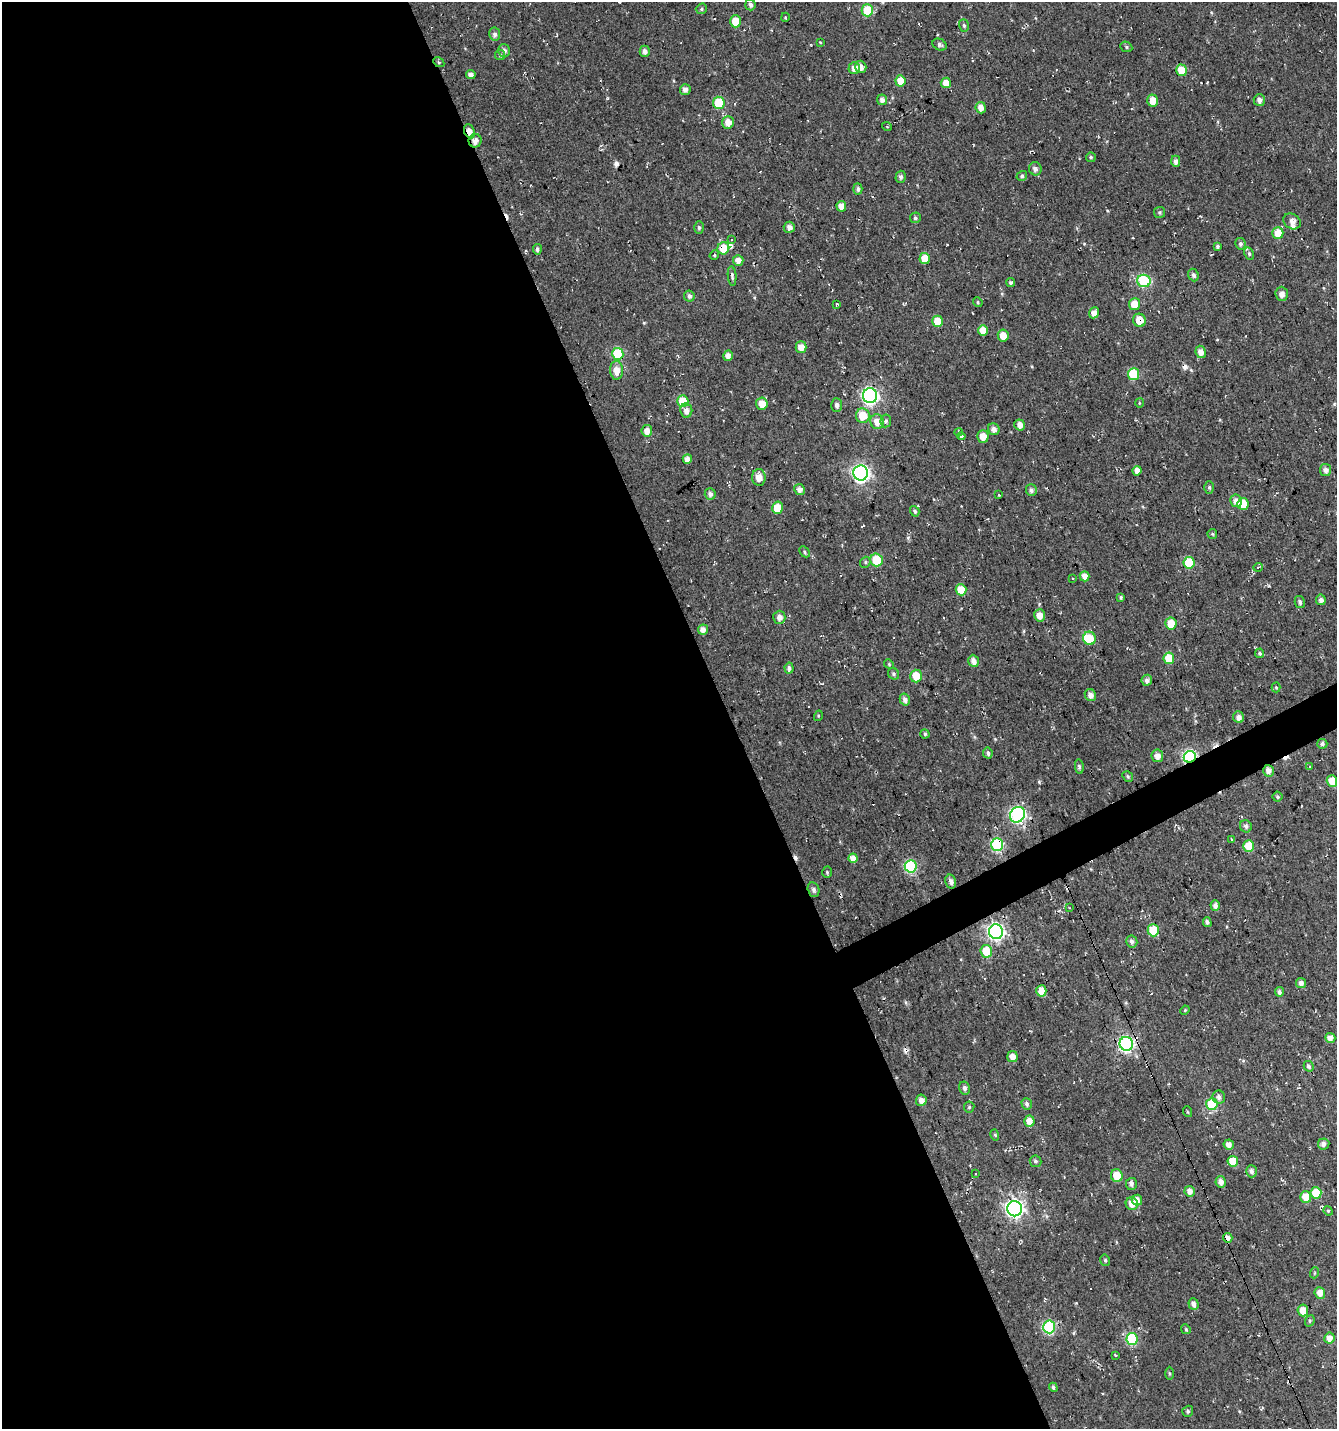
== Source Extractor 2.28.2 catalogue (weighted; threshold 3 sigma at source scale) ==
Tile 9 of 4 x 4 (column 1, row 3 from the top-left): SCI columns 151-1485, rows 1429-2855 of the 5583 x 5711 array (HDU 1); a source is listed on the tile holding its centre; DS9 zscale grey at full resolution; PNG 1339 x 1431 px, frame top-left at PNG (2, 2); each listed source drawn as its Kron ellipse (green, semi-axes under 4 px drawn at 4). Shown black and unused: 56% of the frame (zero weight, under 3 of 4 exposures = <1% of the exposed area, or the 3 px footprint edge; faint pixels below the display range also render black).
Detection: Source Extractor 2.28.2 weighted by HDU 2 'WHT'; one run over the whole footprint, this tile lists its part. Background -0.00333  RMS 0.01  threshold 0.0457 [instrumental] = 3 sigma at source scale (4.5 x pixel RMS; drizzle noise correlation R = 1.50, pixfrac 1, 0.0396/0.0396 arcsec/px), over >= 5 px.
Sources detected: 227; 1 inside a brighter object's white glare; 17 cosmic-ray / hot-pixel residue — neither listed nor drawn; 2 inside a brighter listed object's ellipse — not listed separately; the other 207 listed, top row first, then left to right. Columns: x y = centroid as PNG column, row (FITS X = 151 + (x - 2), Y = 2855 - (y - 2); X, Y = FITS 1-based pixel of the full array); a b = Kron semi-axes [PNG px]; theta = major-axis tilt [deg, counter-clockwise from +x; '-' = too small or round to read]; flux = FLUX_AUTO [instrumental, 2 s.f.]
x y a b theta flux
750 5 5 5 - 3.3
701 9 6 5 - 2
867 10 6 5 - 35
785 17 4 3 - 1.2
736 21 6 5 - 19
964 26 6 5 - 2
495 34 6 5 - 3.2
820 42 4 3 - 0.73
940 45 7 5 -29 2.6
1126 47 6 5 - 1.6
504 51 6 5 - 4
645 51 5 5 - 4.3
500 55 5 5 - 1.5
439 62 6 4 -29 1.3
861 67 6 5 - 5.5
854 68 6 5 - 7.1
1181 70 6 5 - 19
471 75 5 4 - 4.1
900 81 5 5 - 16
946 83 5 5 - 11
685 89 5 5 - 5.1
882 100 5 5 - 5
1153 100 6 5 - 11
1259 100 6 6 - 5.2
719 103 6 6 - 44
981 108 6 5 - 7.3
728 122 6 6 - 10
887 127 5 3 - 0.85
469 131 7 5 -67 6.8
475 141 7 6 - 5.9
1091 157 5 4 - 1.6
1176 161 6 4 -89 4.8
1035 169 7 6 - 4.2
1022 176 5 5 - 1.8
901 177 6 5 - 2.6
858 189 5 4 - 3
841 206 5 4 - 8.6
1159 212 5 5 - 1.6
915 218 5 5 - 2.1
1292 221 9 7 -34 5.5
699 227 6 5 - 2.3
789 227 5 5 - 5.1
1278 233 6 5 - 18
732 240 3 3 - 2
1240 244 6 5 - 2.6
1217 246 4 4 - 1.8
723 248 6 6 - 21
537 249 5 4 - 2.6
1249 253 7 4 -64 1.7
714 255 5 4 - 1.4
925 258 5 5 - 18
738 260 5 5 - 7.8
1193 275 6 5 - 3.2
732 276 10 4 -85 2.3
1144 281 6 6 - 81
1011 282 4 4 - 2.4
1282 294 7 6 - 5.6
689 296 6 5 - 3.3
978 302 5 4 - 1.2
837 304 3 3 - 1
1134 304 6 5 - 13
1094 313 6 5 - 7.4
1139 320 7 6 - 13
938 321 5 5 - 24
983 330 5 5 - 15
1003 336 6 5 - 11
801 347 6 5 - 10
1201 352 6 5 - 8.1
618 354 6 5 - 63
728 356 5 4 - 5.7
616 370 9 6 -88 10
1133 374 6 5 - 54
870 396 7 7 - 270
683 401 6 5 - 25
1139 403 5 3 - 0.98
762 404 6 6 - 11
837 405 7 5 -87 4.2
686 410 7 6 - 6.3
863 416 7 7 - 21
886 421 6 5 - 2.4
877 422 7 6 - 10
1020 425 6 5 - 7.4
994 429 6 5 - 5.2
647 431 6 5 - 7.8
958 432 4 2 - 0.95
961 436 4 3 - 2.4
983 436 6 5 - 9.9
687 459 5 5 - 6.9
1325 470 6 5 - 4.4
1137 471 5 4 - 6.8
861 473 7 7 - 320
759 477 8 7 - 8.7
1209 487 6 5 - 1.6
799 490 6 5 - 5.4
1031 490 6 5 - 3
710 494 5 5 - 4
999 495 3 2 - 0.82
1236 501 6 6 - 7.3
1243 504 6 6 - 26
777 508 6 5 - 20
915 511 5 4 - 2.2
1212 534 5 5 - 1.2
804 552 6 4 -44 1.8
876 560 6 6 - 37
865 562 5 5 - 1.7
1189 563 6 5 - 45
1258 567 5 3 - 0.84
1085 576 5 5 - 8.4
1073 578 3 2 - 0.96
961 590 5 5 - 20
1121 597 4 4 - 1.5
1321 600 5 5 - 4
1300 602 6 5 - 2.7
1040 615 6 5 - 8.8
779 617 6 6 - 5.7
1171 624 6 5 - 17
703 630 5 5 - 7.1
1089 638 7 6 - 26
1260 653 5 4 - 1.8
1169 658 5 5 - 30
974 661 6 5 - 6.3
889 664 5 4 - 1.1
789 668 5 4 - 3.2
894 674 6 5 - 1.9
916 676 6 6 - 19
1147 680 5 5 - 4.5
1276 687 5 4 - 1.2
1090 695 6 5 - 5.7
905 699 6 5 - 4.5
818 716 5 3 - 1
1239 717 6 5 - 5.2
925 734 4 4 - 1.6
1322 744 5 5 - 2.5
988 753 6 4 -79 2.7
1157 756 6 6 - 6.3
1190 757 6 5 - 170
1079 767 7 4 -83 1.9
1310 767 4 3 - 0.94
1268 771 6 5 - 5.8
1128 776 6 5 - 1.6
1332 781 5 5 - 16
1277 797 5 5 - 1.8
1017 815 8 7 - 230
1246 826 6 5 - 3.2
1231 839 3 2 - 0.96
997 845 6 6 - 110
1249 846 5 5 - 22
853 858 4 4 - 11
911 866 6 6 - 97
827 872 5 4 - 1.5
951 882 7 5 -76 4.1
814 890 7 5 -77 3.4
1215 906 5 4 - 5
1070 908 4 2 - 0.72
1207 922 5 4 - 2.4
1153 930 6 5 - 29
996 932 7 7 - 290
1132 942 6 5 - 4
986 951 6 6 - 22
1301 983 5 5 - 4.4
1041 991 6 5 - 12
1279 992 5 4 - 3.2
1185 1010 5 4 - 0.97
1330 1038 5 5 - 7.1
1126 1044 7 6 - 210
1012 1056 6 5 - 7.3
1309 1066 5 4 - 2.4
964 1088 7 5 -78 3
1219 1097 6 6 - 3.9
921 1100 5 5 - 4.9
1027 1104 6 5 - 3.1
1212 1104 6 5 - 55
969 1107 5 5 - 1.6
1188 1112 5 3 - 0.87
1029 1121 5 5 - 8.6
995 1135 6 3 -73 1.3
1324 1144 6 5 - 3.9
1229 1145 5 5 - 6.5
1036 1161 6 5 - 2.2
1233 1161 5 5 - 18
1251 1171 6 5 - 3.5
976 1174 3 3 - 3
1117 1176 6 6 - 16
1221 1182 6 5 - 5.6
1131 1184 6 5 - 3.5
1190 1191 5 5 - 6.3
1316 1193 6 5 - 27
1306 1197 6 5 - 14
1137 1200 5 5 - 7.4
1132 1204 6 6 - 8.8
1015 1209 7 7 - 370
1328 1211 5 4 - 1.2
1228 1238 5 4 - 6.1
1105 1260 6 4 -76 1.6
1314 1273 5 3 - 1
1320 1293 6 5 - 7.3
1193 1304 6 5 - 4.3
1303 1310 6 5 - 11
1310 1321 6 4 70 1.5
1049 1327 6 6 - 110
1186 1329 5 4 - 1.2
1329 1338 5 5 - 6.8
1132 1339 6 5 - 74
1115 1355 3 3 - 1.3
1170 1373 6 3 -89 1.3
1053 1387 5 4 - 1.8
1188 1411 6 5 - 2.1
Overlapping masked pixels (flux is a lower limit): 12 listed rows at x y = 439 62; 469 131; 475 141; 723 248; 1139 320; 618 354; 1190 757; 1268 771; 997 845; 1126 1044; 1228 1238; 1049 1327